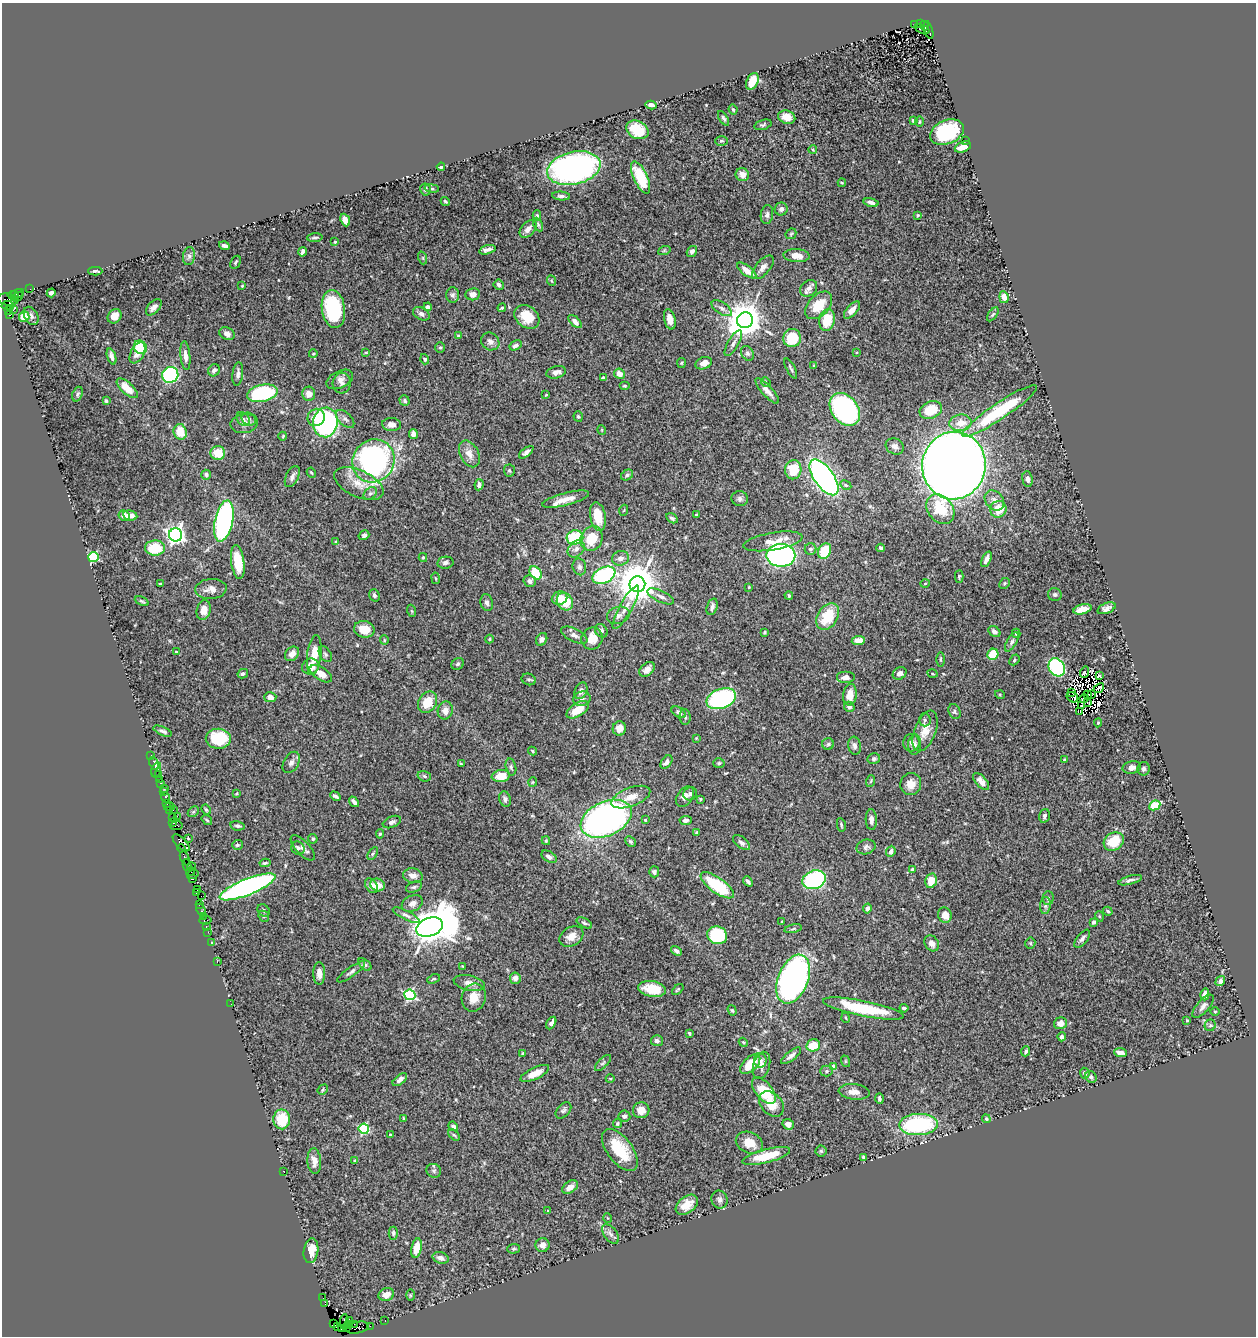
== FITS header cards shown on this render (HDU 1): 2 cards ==
NAXIS1  =                 1254
NAXIS2  =                 1334

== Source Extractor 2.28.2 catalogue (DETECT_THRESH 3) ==
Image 1254 x 1334 px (HDU 1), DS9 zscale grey, 1 PNG px = 1 image px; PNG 1258 x 1338 px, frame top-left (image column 1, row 1334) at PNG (2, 3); each listed source drawn as its Kron ellipse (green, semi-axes under 4 px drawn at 4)
Background 1.04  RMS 0.027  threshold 0.08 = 3 sigma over >= 5 px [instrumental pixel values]
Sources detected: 508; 1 with non-positive FLUX_AUTO (blend fragments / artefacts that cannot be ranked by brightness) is neither listed nor drawn; of the other 507, the 500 brightest by FLUX_AUTO listed and drawn (7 fainter detections omitted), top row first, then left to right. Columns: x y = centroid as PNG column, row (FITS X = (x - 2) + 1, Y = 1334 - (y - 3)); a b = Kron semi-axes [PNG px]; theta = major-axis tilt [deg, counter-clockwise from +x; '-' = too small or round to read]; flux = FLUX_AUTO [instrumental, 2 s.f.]
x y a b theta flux
914 24 2 2 - 74
920 24 4 3 - 460
924 26 5 3 - 470
922 29 7 3 -25 300
929 30 9 4 -74 620
752 81 9 5 66 40
651 105 5 4 - 7.6
733 109 5 3 - 2.3
787 117 9 6 -18 21
723 118 8 4 -59 3.8
913 120 3 3 - 3.9
919 122 5 2 - 1.9
763 125 9 5 17 3.3
637 130 12 8 -27 48
947 132 18 12 22 130
965 140 3 2 - 4.4
721 141 6 4 -1 3.4
963 147 8 5 21 23
813 149 4 3 - 1.7
441 167 4 3 - 4
574 168 27 16 13 540
742 175 7 6 - 13
640 177 17 7 -65 74
842 183 4 4 - 1.8
432 188 7 3 -9 2.8
425 189 6 5 - 4
561 196 9 4 -5 5.5
445 201 5 4 - 2.5
871 202 7 4 -13 6.7
781 209 6 6 - 6.1
767 215 9 6 81 5.6
918 215 4 3 - 2.3
537 216 5 4 - 2.9
345 220 6 4 -66 13
538 224 7 4 -63 2.9
528 229 10 6 47 11
791 234 6 4 44 2.3
315 238 8 2 3 3
335 242 3 2 - 1.5
224 246 5 3 - 5.4
487 250 8 4 17 6.9
664 251 6 4 19 2.6
692 251 6 5 - 5.9
302 252 5 3 - 5.1
189 256 9 6 81 5.6
797 256 13 6 -3 18
423 258 7 4 -72 2.6
236 262 7 4 63 3.2
763 267 14 7 49 11
95 271 7 3 -1 3.5
747 271 11 5 -36 18
552 281 5 3 - 1.5
499 285 5 4 - 5.3
242 286 2 2 - 1.4
809 288 9 7 43 8.2
30 289 2 2 - 15
51 293 4 4 - 3.9
18 294 6 3 18 160
473 294 7 6 - 11
452 295 8 6 86 5.6
13 296 6 3 -13 200
18 297 6 3 36 150
1004 297 6 4 -83 11
8 300 10 6 -11 290
8 305 6 2 -3 49
819 305 16 10 47 42
154 307 10 5 47 7
428 307 4 4 - 5.7
502 308 4 3 - 2.5
722 308 11 5 -33 7
333 309 19 11 -81 140
9 310 4 2 - 34
13 310 3 2 - 34
852 310 10 5 48 14
421 314 9 6 -30 6.3
993 314 8 4 54 2.8
9 315 3 3 - 150
24 316 5 5 - 24
31 316 10 6 -61 6.7
114 316 7 6 - 14
527 317 14 10 -39 38
670 319 10 5 -77 16
745 320 8 7 - 4300
827 320 11 7 76 51
575 322 8 4 -44 7.6
227 334 8 6 -24 8.2
458 336 4 3 - 1.8
792 338 9 9 - 64
490 341 9 8 - 8
733 343 14 5 60 7.1
516 345 6 4 30 5.4
140 347 7 6 - 55
440 348 5 5 - 2.6
366 352 3 2 - 1.5
857 352 3 2 - 1.5
137 353 11 6 62 13
747 353 8 6 -57 4.9
313 354 4 3 - 1.6
185 356 14 5 -84 12
111 357 8 4 -70 6.1
425 359 5 4 - 4
681 363 5 4 - 2.1
704 363 8 6 20 12
814 366 3 3 - 1.8
791 368 11 3 -63 3.7
214 370 6 5 - 7.1
556 372 10 6 12 9.7
238 374 12 5 83 6.2
619 374 5 5 - 14
170 375 8 8 - 230
603 378 4 3 - 6.5
340 379 14 8 27 9.5
766 382 5 4 - 2.1
342 383 10 9 - 8.9
625 386 5 4 - 2.1
127 388 13 6 -43 25
767 391 16 5 -48 13
262 393 15 8 12 160
77 394 8 5 70 3.6
309 394 7 6 - 13
546 395 3 3 - 1.5
106 401 3 3 - 2.2
405 401 5 4 - 4.2
845 409 18 13 -52 370
931 410 12 8 21 39
1000 411 45 8 34 130
316 417 9 8 - 28
578 417 5 4 - 3
243 419 8 6 -49 4.5
249 419 7 6 - 4.4
345 419 11 6 -44 6.4
325 422 15 12 82 260
244 423 14 9 10 11
960 423 11 8 6 24
392 425 9 6 -5 10
602 430 5 3 - 1.5
180 432 8 6 -75 31
413 434 5 4 - 10
283 436 4 2 - 1.4
895 446 9 7 -28 7.4
526 452 8 4 39 5.9
218 453 7 7 - 34
469 454 14 9 -63 16
373 461 22 20 56 410
954 466 34 31 79 2900
793 470 9 8 - 50
509 471 6 5 - 3.4
311 473 5 4 - 2.1
206 475 5 5 - 4.7
627 475 6 5 - 4.3
292 477 11 6 64 7.9
824 477 21 9 -54 670
1027 479 8 5 -84 6.6
359 484 26 13 -25 36
479 485 5 4 - 5.6
846 485 6 4 -28 3
370 493 7 5 46 4.4
740 498 8 7 - 4.9
566 499 24 6 15 22
994 500 11 8 -50 11
940 509 16 12 -50 58
998 509 8 8 - 32
624 510 5 3 - 1.6
696 514 3 2 - 1.6
124 515 5 5 - 9.7
130 515 7 5 -10 12
598 516 14 7 -79 33
672 518 6 4 -29 3.3
224 521 21 9 78 410
176 535 6 6 - 910
364 535 5 4 - 4.1
575 537 8 7 - 84
592 538 13 10 66 48
773 541 30 8 10 27
336 542 3 3 - 4.1
155 548 10 7 1 57
881 548 4 3 - 3.8
576 549 10 7 45 8.8
810 549 6 5 - 4.5
825 551 8 6 66 57
781 555 14 11 0 470
93 557 5 5 - 160
423 557 4 4 - 2.1
621 558 8 7 - 8.7
986 559 8 4 66 9.1
238 562 17 6 -82 54
445 563 8 6 10 5.3
579 567 8 6 -76 5.5
536 573 7 5 -51 52
604 575 12 7 26 260
959 576 6 4 88 2.3
436 578 6 3 -80 1.8
530 581 6 6 - 7.3
925 583 5 3 - 1.7
1004 583 6 5 - 2.8
160 584 3 3 - 2.3
637 584 8 8 - 6100
749 587 3 3 - 1.2
211 589 16 10 5 15
374 595 6 5 - 3.9
789 595 4 3 - 2.2
1055 595 7 6 - 3.9
661 596 14 5 -26 7.8
559 598 8 6 22 21
142 601 7 3 -24 2.7
565 602 9 7 -57 52
487 603 8 6 -76 6.2
626 607 24 6 61 17
712 607 8 5 72 6.9
1107 608 9 5 22 7
1082 609 9 5 15 20
204 610 10 7 78 15
412 611 6 4 -70 2.1
618 615 11 8 16 8.8
828 616 14 10 58 55
364 629 10 8 -11 29
601 631 7 6 - 5.4
764 632 4 3 - 2
994 632 6 5 - 7.5
1016 633 5 3 - 2.2
574 635 14 6 -26 8.4
592 638 11 10 - 23
489 639 4 4 - 2
542 639 7 5 59 5.6
384 640 5 4 - 2.2
858 640 7 4 6 16
1012 642 11 5 59 5.5
176 652 3 3 - 1.3
292 654 8 6 46 13
325 654 8 5 -55 4
993 654 6 5 - 44
314 655 20 7 83 30
940 659 7 3 -90 2.4
1014 660 6 4 50 2.8
458 664 6 5 - 3.7
310 667 8 8 - 18
1057 667 9 7 -57 210
647 669 9 6 44 12
1085 672 6 4 68 20
900 673 7 6 - 7.9
243 674 5 4 - 4.3
321 674 12 6 -32 19
932 674 5 2 - 1.6
1099 676 4 3 - 2.1
846 677 9 6 0 10
529 679 7 5 -22 3.5
1099 688 6 2 41 4
581 691 9 6 68 8
1071 692 3 2 - 3.2
1091 694 3 2 - 2.6
850 695 11 7 83 21
1000 695 5 3 - 1.6
1088 695 3 2 - 3.1
270 697 6 5 - 9.8
1072 697 6 5 - 5.1
1084 698 5 2 - 1.7
582 699 8 7 - 7.5
721 699 15 9 20 220
427 702 11 8 56 40
1088 702 3 2 - 1.9
1082 705 3 2 - 2.2
849 707 5 5 - 5.4
578 710 12 6 32 33
445 711 9 7 78 14
679 712 8 5 -32 6.2
955 712 8 5 -68 3
1080 712 3 2 - 5.9
685 717 8 5 -88 4
925 720 6 6 - 4
1098 723 4 4 - 2.4
619 728 7 6 - 15
163 731 10 4 -23 4.9
925 731 21 10 69 25
696 738 4 4 - 1.4
218 739 12 10 -1 71
911 743 9 8 - 5.9
828 744 6 6 - 3.3
915 745 10 6 86 6.1
854 746 9 6 -82 6.1
533 751 4 3 - 1.9
151 755 2 2 - 12
874 759 6 5 - 4.6
1065 760 3 3 - 3.4
291 762 11 7 59 7.2
666 762 7 5 53 7.9
154 763 7 3 -66 57
719 763 5 5 - 2.8
461 764 3 2 - 1.9
511 767 8 5 -76 4.1
1132 768 9 6 11 9.7
1143 769 7 6 - 4.5
156 770 8 4 75 14
158 774 2 2 - 26
424 776 7 5 -18 3.5
501 776 9 6 7 28
159 780 3 2 - 45
871 781 6 3 70 2.1
981 781 10 5 -48 11
533 782 5 4 - 2
161 783 3 3 - 110
911 784 11 10 - 17
164 788 2 2 - 19
163 792 3 2 - 18
236 794 4 2 - 1.7
690 794 7 6 - 5.8
336 796 6 3 -30 3.9
631 797 20 9 21 25
685 797 11 7 53 11
166 798 5 3 - 120
505 799 8 6 -72 5.2
700 799 4 4 - 1.6
354 802 6 3 -52 4.5
167 803 3 2 - 41
1155 805 6 4 27 67
169 807 5 3 - 100
206 809 5 3 - 2.5
169 810 2 2 - 52
173 810 2 2 - 39
193 812 6 4 44 2.5
177 816 2 2 - 54
1044 816 7 5 73 4.7
172 818 3 2 - 71
606 819 27 17 24 820
207 820 6 3 -37 2.1
645 820 3 3 - 1.9
686 820 6 4 6 5.3
871 820 10 5 -87 9.4
392 822 9 5 23 4.8
173 823 3 2 - 52
841 825 7 4 -78 2.6
176 826 6 3 7 81
237 826 7 4 -11 3.8
697 832 4 3 - 3.1
380 834 5 4 - 2.7
188 838 3 2 - 1.5
313 839 5 4 - 3.5
546 841 4 4 - 2
630 841 6 4 -43 3.7
1114 842 11 8 35 47
181 843 11 5 -45 400
742 843 10 5 -39 6.4
237 845 5 5 - 3.1
866 847 9 7 15 5.5
181 848 4 2 - 54
298 848 7 6 - 5.8
303 848 16 7 -46 9.5
891 851 6 4 67 8.2
373 853 7 4 59 2.7
549 857 8 5 -32 7.2
185 858 7 4 -62 560
265 863 5 3 - 2.7
187 865 6 3 -78 210
192 866 4 3 - 89
913 869 4 3 - 3.4
191 871 4 3 - 110
654 872 5 5 - 5
193 874 6 2 18 120
413 876 10 7 -11 12
192 879 4 2 - 56
814 880 12 9 19 210
1130 880 12 4 15 5.3
748 881 6 3 -50 3.4
931 881 7 5 76 24
378 885 7 6 - 18
717 885 19 7 -36 110
371 886 8 5 -54 12
247 887 30 8 22 620
414 887 8 5 20 3.7
197 890 3 2 - 57
196 893 3 2 - 68
201 896 2 2 - 30
1048 898 7 5 88 4
412 903 11 7 26 11
199 904 3 2 - 51
1045 906 8 5 84 5.1
867 908 5 4 - 6.9
201 910 6 3 -62 83
264 910 7 5 -45 3.8
1108 911 5 3 - 2.7
406 915 15 4 -27 6.4
945 915 8 6 -70 18
203 916 3 2 - 63
264 916 6 5 - 2.8
1099 916 5 3 - 1.6
205 920 6 3 9 170
782 922 4 2 - 1.6
1093 922 4 3 - 3.7
584 923 8 4 -28 3.9
206 926 3 2 - 34
430 927 14 9 20 4800
793 929 9 4 12 2.8
208 932 2 2 - 35
717 935 10 8 -21 94
571 936 13 9 31 15
1082 939 10 5 50 6.1
211 943 3 2 - 25
932 943 8 6 -54 10
1030 943 5 5 - 2.4
676 951 6 4 -33 5.3
217 962 2 2 - 28
365 964 8 5 -43 3.8
462 966 4 2 - 1.2
351 972 17 4 35 6.7
319 973 11 6 -89 12
515 978 5 5 - 8.7
434 979 6 3 24 2.4
793 979 25 15 68 820
1220 981 5 4 - 8.5
469 983 16 7 -12 13
652 989 14 7 -9 39
678 989 7 3 42 2.5
1205 994 6 4 76 12
410 995 5 5 - 200
474 997 14 12 69 23
231 1004 2 2 - 7.1
1203 1006 14 6 49 8.1
863 1008 41 7 -11 100
904 1008 4 3 - 3.3
732 1010 5 4 - 2.5
1215 1011 5 3 - 1.8
846 1018 5 3 - 1.5
1187 1020 3 3 - 2.1
551 1023 7 4 61 6.7
1060 1023 6 6 - 12
1210 1025 6 5 - 3.3
689 1033 3 3 - 2.5
1062 1037 4 4 - 5.4
657 1041 6 5 - 5.8
743 1042 5 3 - 1.7
813 1045 7 6 - 34
1026 1051 5 4 - 3.4
1120 1052 6 3 -7 8.5
523 1053 3 3 - 2.3
791 1056 12 4 38 6.9
760 1060 7 6 - 7.9
845 1061 6 3 -72 1.9
603 1063 10 4 45 3.9
750 1064 12 7 45 45
761 1065 14 8 74 12
834 1067 4 4 - 14
826 1071 6 5 - 3.2
535 1073 16 6 26 18
1085 1073 5 4 - 4.3
1091 1077 6 5 - 4
610 1079 4 3 - 1.4
400 1080 8 4 40 9.7
323 1090 5 4 - 2.4
764 1091 16 8 -50 64
854 1092 15 7 -6 15
879 1099 5 3 - 3.4
771 1104 14 10 -48 29
563 1110 9 6 48 4.6
641 1110 8 8 - 20
624 1116 6 5 - 5.5
404 1118 3 3 - 2.1
282 1119 10 8 -88 53
986 1119 4 4 - 3.5
617 1124 4 3 - 2.9
788 1124 6 5 - 8.4
918 1125 19 10 2 200
453 1126 5 4 - 6.3
364 1129 5 5 - 170
390 1135 3 3 - 3.4
454 1135 7 4 -43 2.6
749 1143 14 10 -24 29
620 1150 24 12 -53 71
821 1151 5 5 - 2.6
766 1156 24 7 14 57
864 1157 4 4 - 3.3
314 1161 13 7 -86 13
355 1161 3 3 - 2.7
434 1171 7 7 - 4.7
284 1172 3 2 - 3.9
570 1187 9 5 32 12
720 1200 9 8 - 6.5
687 1205 12 8 36 19
548 1211 3 2 - 1.3
608 1218 5 3 - 1.4
393 1233 6 4 -89 3
610 1234 11 6 -53 7.2
542 1245 7 7 - 9.6
416 1248 10 5 79 28
514 1249 6 4 3 2.7
311 1251 12 7 81 27
440 1258 8 5 -17 8.8
386 1295 8 6 18 15
410 1295 6 4 90 2.4
323 1298 2 2 - 18
325 1304 4 2 - 66
350 1321 3 2 - 500
385 1321 3 2 - 13
344 1322 7 3 83 140
334 1324 3 3 - 210
348 1324 3 3 - 330
354 1324 3 2 - 43
370 1326 2 2 - 33
338 1327 4 3 - 160
347 1327 3 3 - 530
357 1328 11 5 13 310
342 1329 4 3 - 140
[7 fainter detections neither listed nor drawn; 1 non-positive-flux detection neither listed nor drawn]